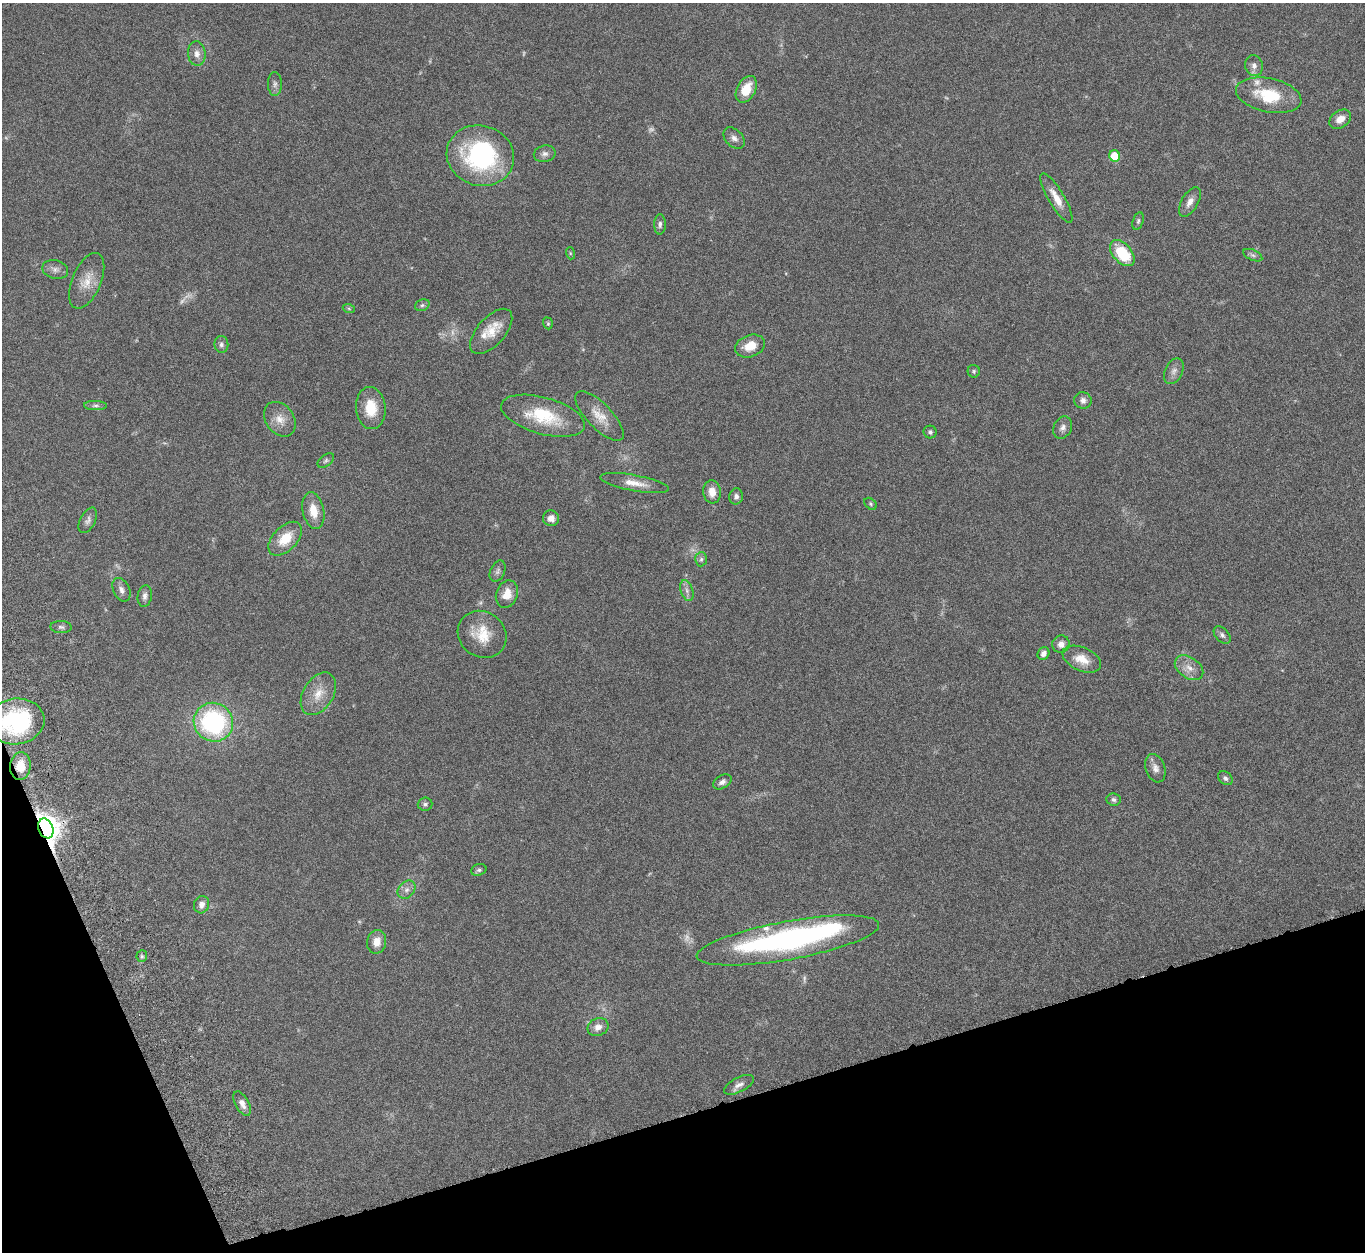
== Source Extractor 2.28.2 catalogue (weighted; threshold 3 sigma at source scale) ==
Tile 14 of 4 x 4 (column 2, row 4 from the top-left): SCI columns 1480-2842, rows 333-1582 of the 5682 x 5544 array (HDU 1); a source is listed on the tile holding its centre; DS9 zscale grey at full resolution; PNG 1367 x 1254 px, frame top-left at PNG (2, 3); each listed source drawn as its Kron ellipse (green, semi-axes under 4 px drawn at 4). Shown black and unused: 15% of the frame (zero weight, under 5 of 10 exposures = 6% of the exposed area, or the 3 px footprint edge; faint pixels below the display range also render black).
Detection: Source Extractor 2.28.2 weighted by HDU 2 'WHT'; one run over the whole footprint, this tile lists its part. Background 0.0278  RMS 0.0018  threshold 0.00726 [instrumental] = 3 sigma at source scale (4.09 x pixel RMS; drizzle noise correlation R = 1.36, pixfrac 0.8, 0.05/0.05 arcsec/px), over >= 5 px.
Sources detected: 88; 9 too faint to see at this stretch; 1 inside a brighter object's white glare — neither listed nor drawn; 2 inside a brighter listed object's ellipse — not listed separately; the other 76 listed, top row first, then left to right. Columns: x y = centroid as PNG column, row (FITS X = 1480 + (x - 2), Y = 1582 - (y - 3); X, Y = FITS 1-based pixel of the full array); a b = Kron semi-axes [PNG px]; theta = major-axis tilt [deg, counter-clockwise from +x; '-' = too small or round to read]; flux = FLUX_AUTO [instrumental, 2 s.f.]
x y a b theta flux
197 54 12 9 -84 1.1
1254 66 10 8 -73 0.88
275 84 12 7 -90 0.6
746 89 14 9 62 3.3
1269 95 33 17 -12 6.9
1340 119 12 8 34 1.6
734 138 12 8 -46 0.82
545 154 11 8 12 0.74
480 156 34 30 -16 22
1114 156 6 5 - 4.2
1056 198 28 8 -59 2.3
1190 202 16 8 60 1.2
1138 221 9 5 75 0.34
660 224 10 5 89 0.49
570 253 6 4 -72 0.2
1122 253 15 9 -49 6.6
1253 255 10 5 -24 0.48
55 269 13 9 -13 0.88
87 281 29 14 67 2.8
422 305 7 5 22 0.36
349 309 6 4 -20 0.21
548 323 6 4 -70 0.22
491 331 27 14 49 3.4
221 344 8 7 - 0.47
750 346 15 11 19 2.4
974 371 6 6 - 0.28
1174 371 13 9 63 0.92
1083 400 9 8 - 0.77
96 406 11 4 -1 0.44
371 408 21 15 -85 4.2
543 416 43 18 -16 8.1
599 416 32 12 -46 2.7
280 419 19 14 -55 1.9
1063 428 12 9 63 0.8
930 432 6 6 - 0.36
326 461 9 5 38 0.35
635 483 35 8 -10 2.3
712 492 11 9 -83 1.7
736 496 8 6 76 0.56
870 504 7 5 -43 0.26
313 511 18 10 -78 2.6
551 518 8 8 - 1.1
88 520 14 7 62 0.68
285 539 20 12 45 3.6
701 559 7 6 - 0.39
498 571 11 7 65 0.56
121 590 12 8 -63 0.76
687 590 10 6 -73 0.66
507 594 14 11 69 2.1
145 596 11 7 80 0.69
61 627 10 6 -2 0.47
482 634 25 22 -37 4.2
1222 635 10 6 -46 0.55
1061 644 9 8 - 0.92
1043 654 6 5 - 0.75
1082 659 20 11 -23 2.4
1189 668 16 10 -35 1.7
318 694 23 15 58 2.9
16 721 28 23 7 17
213 722 20 19 - 22
20 766 14 10 84 2.8
1155 768 15 9 -72 1
1225 778 8 6 -42 0.44
722 782 10 6 30 0.68
1114 800 7 6 - 0.43
425 804 7 6 - 0.4
46 828 10 7 -68 180
479 870 8 6 21 0.41
407 890 10 8 45 0.82
202 905 9 7 75 0.9
788 940 92 19 10 43
377 942 12 9 79 1.8
142 956 6 5 - 0.34
598 1027 10 8 22 1.2
739 1085 16 7 28 0.93
242 1104 13 7 -61 1.1
Overlapping masked pixels (flux is a lower limit): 2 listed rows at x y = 20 766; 46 828
Isophote crosses this tile's border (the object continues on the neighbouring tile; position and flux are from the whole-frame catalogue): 1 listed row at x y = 16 721